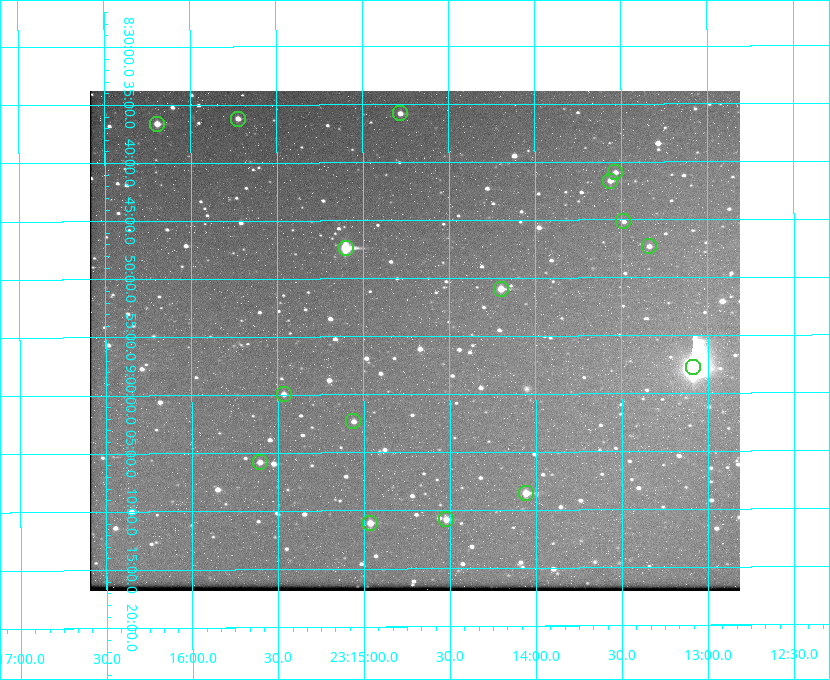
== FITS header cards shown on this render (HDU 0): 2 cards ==
NAXIS1  =                  650 / Width of table row in bytes
NAXIS2  =                  500 / Number of rows in table

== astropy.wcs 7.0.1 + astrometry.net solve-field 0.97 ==
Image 650 x 500 px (HDU 0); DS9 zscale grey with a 90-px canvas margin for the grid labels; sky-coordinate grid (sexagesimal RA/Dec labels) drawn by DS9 from the SOLVED WCS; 16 Tycho-2 reference stars matched to detected sources circled (green)
Header WCS: none
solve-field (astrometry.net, Tycho-2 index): SOLVED blind (the file carries no WCS)
Solved WCS: RA---TAN-SIP/DEC--TAN-SIP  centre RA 23:14:42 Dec +08:55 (348.68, +8.92 deg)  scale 5.17 arcsec/px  FOV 56.0' x 43.1'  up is -180 deg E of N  parity flipped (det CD > 0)
(file carries no celestial WCS; the grid is the blind solution)
Tycho-2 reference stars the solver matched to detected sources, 16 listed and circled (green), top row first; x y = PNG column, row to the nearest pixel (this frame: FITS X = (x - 90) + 1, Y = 500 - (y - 91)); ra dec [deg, ICRS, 3 dp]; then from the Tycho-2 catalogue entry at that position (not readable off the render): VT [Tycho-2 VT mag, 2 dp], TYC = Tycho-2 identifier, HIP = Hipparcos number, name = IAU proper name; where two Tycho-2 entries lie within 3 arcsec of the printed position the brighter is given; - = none
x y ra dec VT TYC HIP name
400 113 348.695 +8.597 11.30 1161-1571-1 - -
238 119 348.931 +8.603 11.18 1161-1110-1 - -
157 124 349.048 +8.610 11.72 1161-1223-1 - -
615 172 348.383 +8.682 11.92 1161-890-1 - -
610 181 348.391 +8.694 11.47 1161-728-1 - -
623 221 348.371 +8.753 12.36 1161-1249-1 - -
649 246 348.335 +8.788 11.88 1161-938-1 - -
346 248 348.775 +8.789 8.97 1161-884-1 114784 -
501 289 348.550 +8.849 10.80 1161-574-1 - -
693 367 348.271 +8.963 6.92 1161-1161-1 114608 -
284 394 348.866 +8.999 11.82 1161-694-1 - -
353 421 348.765 +9.039 11.87 1161-1547-1 - -
260 462 348.901 +9.097 11.97 1161-534-1 - -
526 493 348.514 +9.143 10.38 1161-1071-1 - -
446 519 348.631 +9.180 11.26 1161-1559-1 - -
370 523 348.741 +9.184 11.62 1161-452-1 - -